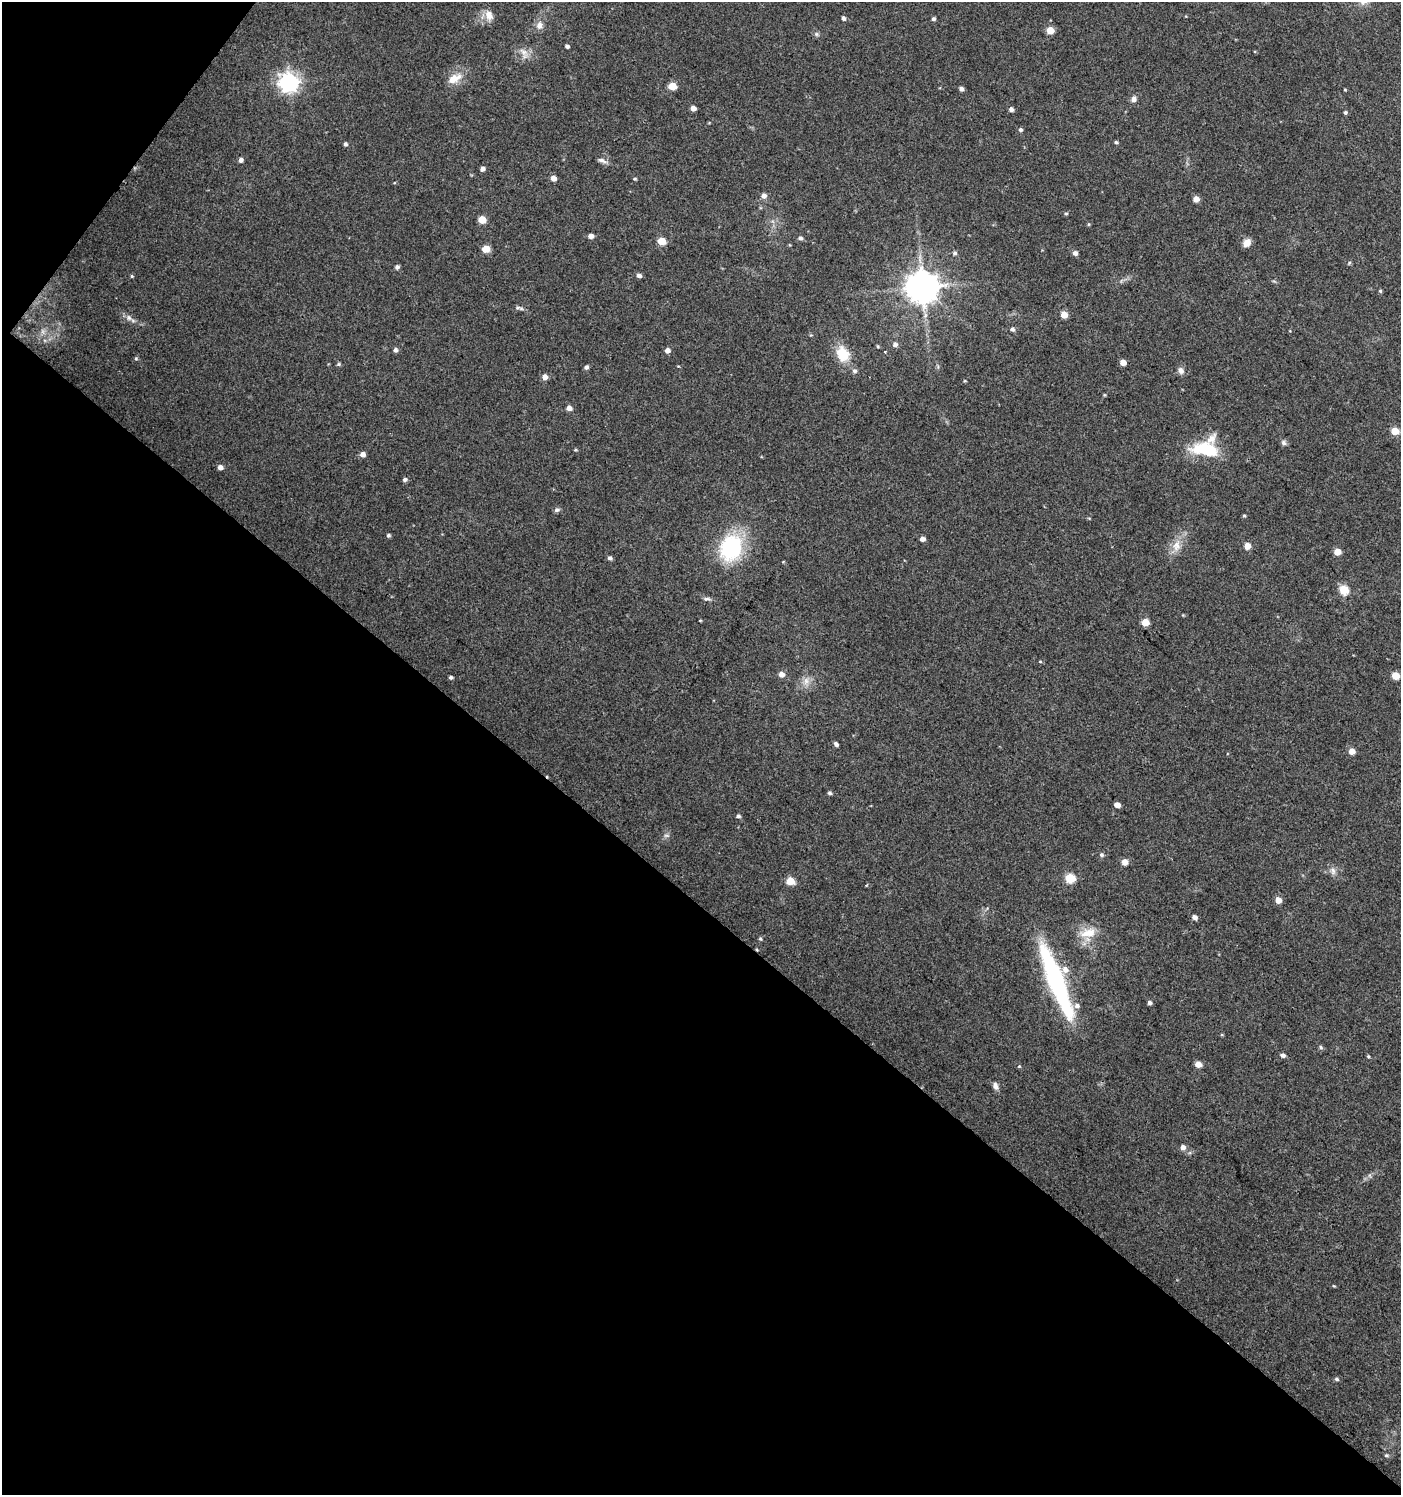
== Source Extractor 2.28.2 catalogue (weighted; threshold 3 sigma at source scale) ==
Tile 9 of 4 x 4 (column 1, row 3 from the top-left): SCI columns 177-1575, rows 1502-2994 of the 6017 x 5983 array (HDU 1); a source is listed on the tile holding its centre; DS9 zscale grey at full resolution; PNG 1403 x 1497 px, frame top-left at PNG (2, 2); no overlay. Shown black and unused: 41% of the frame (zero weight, under 3 of 4 exposures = <1% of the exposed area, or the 3 px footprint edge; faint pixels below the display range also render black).
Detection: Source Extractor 2.28.2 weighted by HDU 2 'WHT'; one run over the whole footprint, this tile lists its part. Background 0.0237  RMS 0.0039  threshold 0.0177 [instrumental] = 3 sigma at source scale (4.5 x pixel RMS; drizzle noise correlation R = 1.50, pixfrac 1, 0.0396/0.0396 arcsec/px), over >= 5 px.
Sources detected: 118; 1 inside a brighter object's white glare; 1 cosmic-ray / hot-pixel residue — not listed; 3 inside a brighter listed object's ellipse — not listed separately; the other 113 listed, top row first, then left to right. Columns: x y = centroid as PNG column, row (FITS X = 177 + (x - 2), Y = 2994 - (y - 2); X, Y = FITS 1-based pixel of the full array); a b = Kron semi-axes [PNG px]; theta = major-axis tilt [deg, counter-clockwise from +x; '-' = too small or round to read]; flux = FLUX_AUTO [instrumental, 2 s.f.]
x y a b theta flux
489 15 14 10 -68 3.5
843 18 5 4 - 1.1
933 19 4 4 - 0.86
539 25 12 9 73 2.5
1050 30 5 5 - 8.5
816 34 6 5 - 0.77
567 46 4 3 - 1
523 52 17 8 -48 3
454 79 19 11 28 5.6
289 82 7 7 - 210
672 86 5 5 - 9.3
961 89 4 4 - 1.4
1345 90 3 3 - 0.38
1134 99 8 7 - 1.6
693 108 4 4 - 2.5
1011 109 5 4 - 1.5
1345 112 4 4 - 0.74
1021 130 5 4 - 0.93
1116 142 4 4 - 0.64
345 144 4 4 - 1
241 160 5 4 - 1.6
602 160 14 5 -22 1.5
482 169 5 4 - 1.4
553 178 5 5 - 2.8
635 179 4 4 - 0.55
764 196 6 6 - 1.8
1196 199 5 5 - 3.4
1066 214 4 4 - 0.52
482 220 5 5 - 7.8
1088 224 5 3 - 0.38
591 236 5 4 - 2.5
800 238 6 5 - 1
661 241 5 5 - 9.8
1247 243 9 8 - 2.9
486 249 5 5 - 7.5
955 253 5 5 - 0.86
1075 253 5 4 - 1.7
1349 263 5 4 - 0.47
397 267 5 4 - 1.2
132 276 5 4 - 0.47
639 276 5 4 - 1.5
922 287 9 9 - 770
1380 291 5 4 - 0.51
519 308 13 4 -10 1
1064 315 5 5 - 5.7
129 318 10 7 -37 1.8
1012 329 6 5 - 1.1
895 344 6 6 - 1.5
395 350 5 5 - 1.3
667 350 5 5 - 2.1
843 354 18 14 -67 9.9
136 358 5 4 - 0.53
1123 362 5 4 - 4.2
339 364 5 4 - 0.62
586 367 5 4 - 1.1
855 371 6 6 - 1.1
1181 371 9 7 -66 1.8
545 377 5 5 - 2.5
965 381 5 3 - 0.33
569 408 5 5 - 2.4
1395 431 5 5 - 9.5
1284 443 8 6 -48 1
1205 449 37 17 -7 17
575 450 5 3 - 0.39
363 454 5 5 - 2.3
220 467 5 4 - 1.9
405 479 5 5 - 0.91
557 510 7 6 - 0.96
1244 516 4 4 - 0.47
388 535 5 5 - 0.75
922 539 5 4 - 2
1176 546 18 10 77 4.5
1247 546 5 5 - 4.8
731 548 31 25 70 35
1337 552 5 4 - 5.6
610 558 5 5 - 1.1
1344 590 5 5 - 17
707 599 11 5 1 1.1
1183 615 4 4 - 0.32
700 620 4 3 - 0.31
1145 622 5 5 - 7.7
1040 662 5 3 - 0.36
781 674 5 5 - 2.7
1396 676 5 5 - 7.9
451 677 4 3 - 0.97
806 681 12 8 72 2.7
836 744 5 4 - 1.2
1352 751 5 5 - 4.3
830 793 4 4 - 0.9
1117 805 5 4 - 3.1
738 816 5 4 - 0.87
666 835 9 4 0 0.85
1101 855 6 5 - 0.87
1125 862 5 5 - 3.7
1333 871 11 7 -76 1.7
1070 878 5 5 - 20
790 881 5 5 - 10
1278 900 5 5 - 4.3
1194 917 5 4 - 1.9
1088 933 22 12 13 7.2
760 939 5 4 - 0.54
1054 978 75 16 -69 60
1149 1003 5 4 - 1.2
1321 1047 5 4 - 0.7
1283 1055 5 5 - 1.3
1368 1056 4 4 - 0.47
1198 1064 5 4 - 4.5
1019 1066 5 4 - 0.45
995 1086 10 6 -70 1.6
1183 1147 6 6 - 1.9
1334 1286 4 3 - 0.32
1336 1379 6 4 -5 0.74
1386 1455 6 4 2 0.66